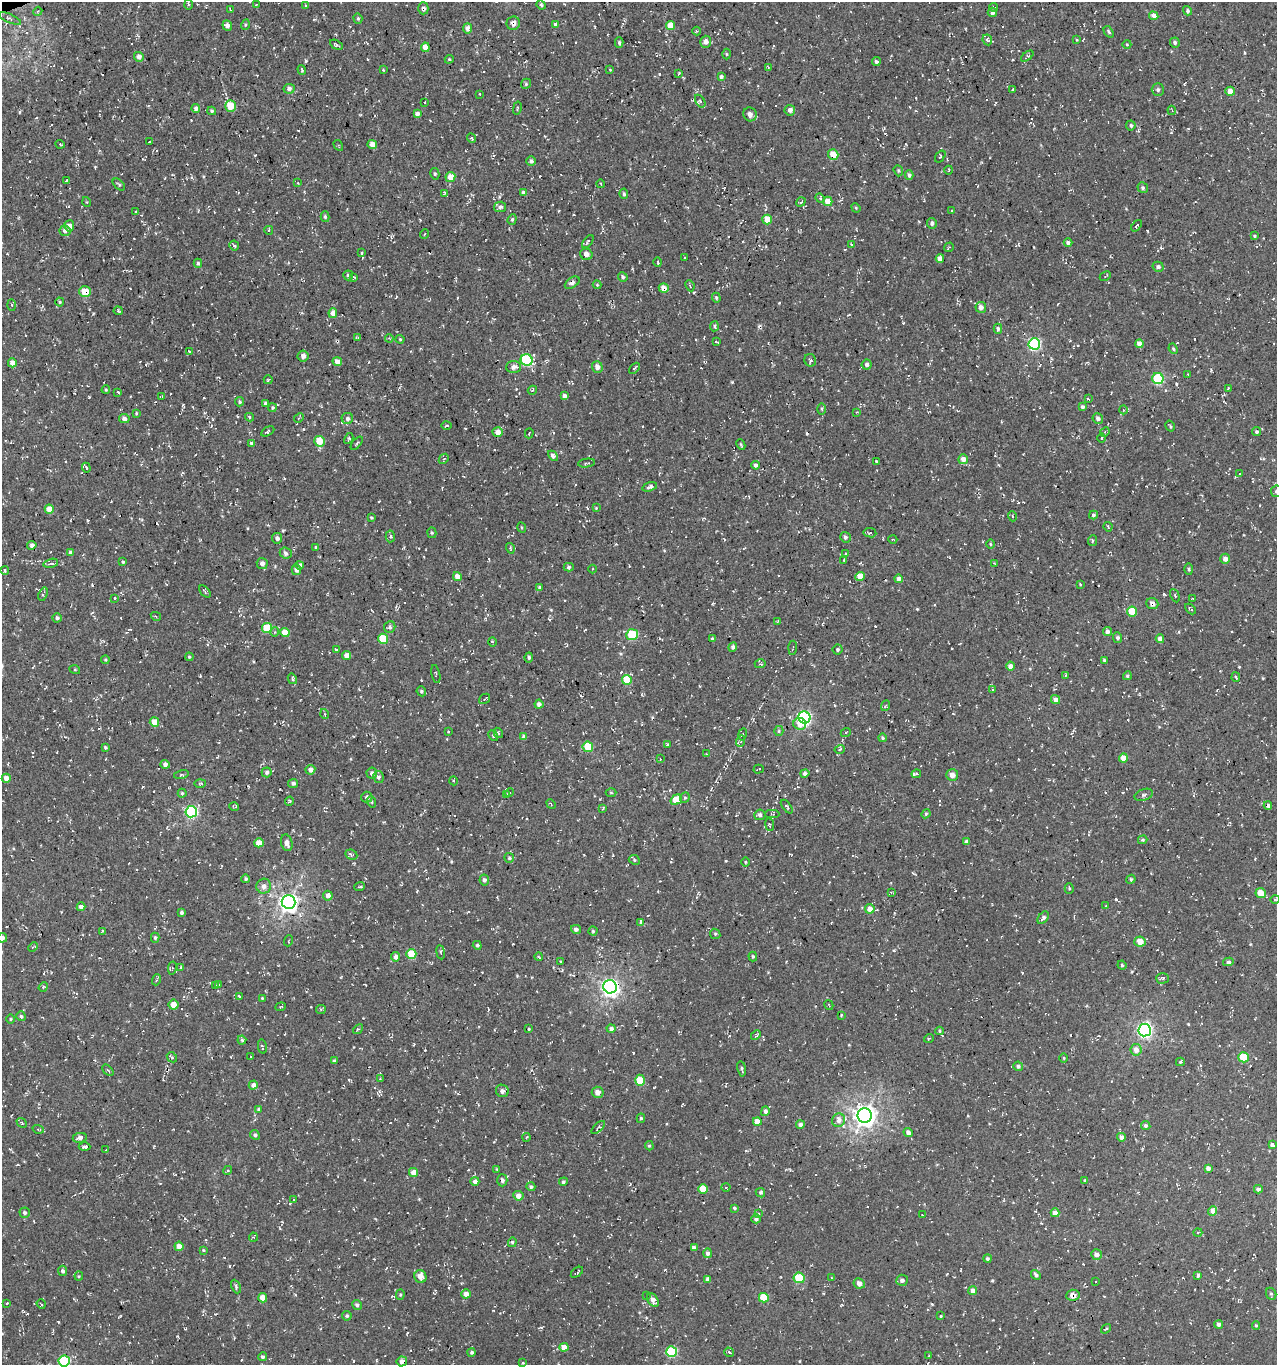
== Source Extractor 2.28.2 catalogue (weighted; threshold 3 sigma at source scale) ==
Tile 11 of 4 x 4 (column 3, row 3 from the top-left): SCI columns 2671-3945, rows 1364-2726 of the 5286 x 5452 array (HDU 1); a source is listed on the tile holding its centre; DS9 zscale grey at full resolution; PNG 1279 x 1367 px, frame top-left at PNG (2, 2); each listed source drawn as its Kron ellipse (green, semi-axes under 4 px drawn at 4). Shown black and unused: <1% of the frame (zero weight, under 3 of 4 exposures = <1% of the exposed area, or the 3 px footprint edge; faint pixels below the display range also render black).
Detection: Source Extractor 2.28.2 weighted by HDU 2 'WHT'; one run over the whole footprint, this tile lists its part. Background 0.00481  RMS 0.0052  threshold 0.0233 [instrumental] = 3 sigma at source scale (4.5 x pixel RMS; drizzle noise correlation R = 1.50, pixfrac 1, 0.0396/0.0396 arcsec/px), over >= 5 px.
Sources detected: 677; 52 cosmic-ray / hot-pixel residue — neither listed nor drawn; of the other 625, all 500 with FLUX_AUTO >= 0.441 (the completeness limit of this list) listed and drawn (125 fainter detections not listed), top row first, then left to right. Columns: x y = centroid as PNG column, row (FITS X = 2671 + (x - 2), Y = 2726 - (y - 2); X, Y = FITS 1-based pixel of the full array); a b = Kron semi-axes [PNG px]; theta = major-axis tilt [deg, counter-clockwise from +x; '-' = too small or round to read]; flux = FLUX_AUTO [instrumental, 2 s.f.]
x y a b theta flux
188 4 5 3 - 0.6
256 5 3 3 - 0.61
306 5 4 2 - 0.46
541 5 5 4 - 0.8
994 7 5 3 - 0.92
423 8 6 5 - 1.5
231 10 4 3 - 0.5
38 11 4 3 - 0.54
1188 11 5 4 - 0.9
992 12 5 4 - 2
1154 16 5 4 - 3.5
10 18 12 4 -24 1.2
358 18 5 4 - 0.68
513 23 7 6 - 2.3
556 24 4 3 - 1.2
227 25 5 4 - 2
245 25 5 3 - 0.55
670 25 4 4 - 5.4
467 28 5 4 - 2.7
697 31 4 4 - 0.57
1109 32 6 3 -55 0.98
987 40 5 4 - 1.3
1076 40 4 3 - 0.49
706 42 6 5 - 2.6
619 43 5 4 - 0.84
1175 43 5 5 - 1.2
1127 44 4 4 - 0.5
336 45 7 3 -29 0.91
425 47 5 4 - 4.2
727 54 5 3 - 0.5
1027 56 7 4 39 0.82
139 57 5 5 - 2.5
449 59 4 4 - 0.61
876 62 4 4 - 1
768 67 3 3 - 0.44
302 70 5 3 - 0.59
383 70 3 3 - 0.49
610 70 3 2 - 0.65
679 73 3 2 - 0.66
721 77 4 3 - 1
526 84 5 4 - 0.76
289 89 5 5 - 1.9
1012 89 3 2 - 0.79
1158 90 6 6 - 1.3
1230 91 4 4 - 4.3
480 94 3 2 - 0.55
700 101 7 4 -58 1.1
424 102 3 2 - 0.54
230 106 5 5 - 9.6
196 108 4 4 - 1.4
517 108 6 3 78 0.46
790 110 5 5 - 1.7
1172 110 5 4 - 0.84
212 111 4 3 - 0.68
417 114 4 4 - 2.1
750 114 7 6 - 2.7
1131 125 5 4 - 1
472 138 5 4 - 0.65
149 142 2 2 - 0.45
60 144 5 3 - 0.54
372 144 5 4 - 3.4
338 145 6 3 -59 0.53
833 155 5 5 - 8.9
940 156 6 4 54 0.75
531 161 5 4 - 1.5
949 170 4 3 - 0.46
898 171 6 4 -71 0.66
435 174 6 4 -78 0.8
909 175 4 4 - 1.4
450 177 5 5 - 6.3
67 180 4 2 - 0.71
298 183 4 3 - 0.52
119 184 7 4 -44 0.84
601 184 4 3 - 0.47
1143 188 5 5 - 1.1
444 193 4 3 - 0.52
524 193 4 4 - 2
624 194 5 4 - 0.88
820 198 5 4 - 0.73
828 201 4 4 - 6.8
87 202 5 3 - 0.44
801 202 5 3 - 0.8
500 207 6 5 - 1.4
856 208 5 4 - 0.56
951 211 4 3 - 0.61
136 212 3 2 - 0.54
325 217 5 4 - 0.85
512 219 5 4 - 0.78
767 220 5 4 - 8.2
932 223 5 5 - 1.5
69 226 5 5 - 3.3
1137 226 6 3 54 0.69
269 230 4 3 - 0.54
65 231 5 5 - 2.1
424 234 5 3 - 0.47
1254 236 4 3 - 0.64
588 242 8 3 51 0.76
1068 242 4 4 - 1.6
851 244 3 3 - 0.44
234 245 5 4 - 1
949 247 5 3 - 0.46
362 253 3 2 - 0.58
586 254 6 5 - 2.9
684 258 2 2 - 0.46
940 258 4 4 - 3.8
658 262 5 2 - 0.62
198 263 4 4 - 0.85
1158 267 5 5 - 1.7
348 275 5 4 - 1
1105 276 6 3 26 0.47
354 277 4 3 - 0.61
623 277 5 4 - 1
572 283 8 5 34 1.7
597 285 4 4 - 0.49
690 286 6 3 -65 0.6
664 288 5 5 - 4.7
85 292 6 5 - 8.4
716 298 5 4 - 0.68
60 302 4 4 - 0.64
12 305 5 4 - 0.69
981 307 5 5 - 2.8
118 311 5 3 - 0.67
333 313 5 4 - 3.8
714 326 5 3 - 0.83
998 329 5 4 - 1.3
357 337 4 3 - 0.47
389 338 4 3 - 0.48
400 339 4 4 - 0.56
716 342 4 2 - 0.74
1034 344 5 5 - 69
1139 344 4 4 - 3.1
1173 349 5 4 - 0.69
189 351 3 2 - 0.49
303 356 5 5 - 2.2
527 360 6 5 - 43
810 360 6 6 - 0.98
337 361 5 4 - 3.5
12 363 4 4 - 3.4
867 365 5 5 - 1.5
513 367 7 6 - 2.5
597 367 6 5 - 3
634 368 6 3 45 0.74
1188 374 3 2 - 0.51
1158 379 5 5 - 38
268 380 4 3 - 0.62
1228 388 4 3 - 0.45
106 390 4 3 - 0.59
532 390 5 4 - 0.52
118 392 4 3 - 0.53
564 396 4 3 - 1.6
162 397 4 3 - 0.67
1088 399 3 2 - 0.5
240 402 4 4 - 0.72
265 403 4 4 - 1.3
1082 407 4 4 - 1.2
272 408 4 4 - 0.8
822 409 5 3 - 0.59
1123 410 4 3 - 0.45
857 412 3 3 - 0.51
136 413 4 3 - 0.46
250 417 4 3 - 0.73
299 418 5 4 - 0.67
347 418 5 5 - 1.4
1098 418 5 5 - 1.5
124 419 5 4 - 1.4
447 426 5 2 - 0.62
1170 426 6 3 -58 0.7
268 431 7 3 28 0.82
498 432 5 5 - 4
1105 432 5 4 - 0.72
1257 432 4 4 - 0.92
529 433 5 2 - 0.45
349 438 6 3 61 0.58
1101 438 4 3 - 0.56
319 441 5 5 - 11
252 443 4 3 - 1.4
357 443 8 3 50 0.63
741 445 5 3 - 0.54
553 456 6 4 -44 1.6
444 459 6 4 43 0.73
963 459 5 5 - 3.4
876 461 3 3 - 0.9
587 463 9 4 7 0.85
755 465 4 4 - 1.5
86 468 5 4 - 0.81
1239 474 3 3 - 1.6
650 487 8 4 16 1.8
1276 491 5 5 - 1.2
596 508 4 3 - 0.44
49 509 4 4 - 6
1094 515 4 4 - 1.2
1012 516 5 3 - 0.48
371 518 4 3 - 0.58
522 527 5 2 - 0.48
1108 527 5 3 - 0.46
432 533 5 4 - 0.68
870 533 6 4 -8 0.8
390 536 6 4 86 1
845 537 5 5 - 1.2
277 538 5 5 - 1.7
893 539 4 3 - 0.45
1092 541 5 3 - 0.71
990 544 5 3 - 0.51
32 545 4 4 - 1.8
316 548 4 4 - 0.78
510 548 5 3 - 0.49
70 552 4 4 - 0.76
286 553 6 5 - 1.2
845 553 3 2 - 0.68
1225 559 5 5 - 2.4
844 560 3 3 - 0.47
123 562 4 4 - 0.6
51 563 7 4 13 1.3
262 563 5 5 - 2.4
995 563 3 2 - 0.54
300 565 4 4 - 1.6
569 567 5 4 - 1.1
593 569 4 3 - 0.45
1189 569 5 3 - 0.62
296 570 5 5 - 2.4
5 571 4 3 - 0.88
457 576 4 4 - 3.7
860 576 5 4 - 7.1
898 579 4 4 - 2
1080 584 4 2 - 0.5
540 588 4 4 - 0.93
205 592 7 4 -48 0.83
43 594 7 4 70 0.97
1175 596 7 4 -65 0.7
115 598 3 3 - 1.7
1193 599 3 2 - 0.51
1152 603 6 5 - 2
1190 609 6 3 -42 0.75
1132 611 5 5 - 13
156 616 5 4 - 0.75
57 618 4 4 - 1
777 622 4 2 - 0.5
390 627 6 5 - 1.1
267 628 5 5 - 15
275 632 4 4 - 0.67
1107 632 4 4 - 1.7
285 633 4 4 - 7.7
632 635 6 5 - 23
1118 638 5 4 - 1.3
383 639 5 5 - 16
712 639 4 3 - 0.8
1160 639 4 4 - 2.5
492 642 5 3 - 0.78
733 647 5 4 - 1.4
793 648 7 2 86 0.67
838 649 5 5 - 0.92
336 650 4 2 - 0.94
347 656 4 4 - 3.6
189 657 4 4 - 0.58
529 657 5 4 - 0.86
105 660 4 4 - 0.51
1104 660 4 4 - 0.62
760 664 6 3 1 0.51
1011 666 4 4 - 2.5
75 670 5 3 - 0.48
436 674 9 2 -78 0.48
1065 675 4 2 - 0.58
1127 676 4 4 - 0.89
1236 677 4 3 - 0.65
292 679 5 4 - 0.83
627 680 5 5 - 13
993 690 4 3 - 0.51
421 691 5 4 - 0.89
484 699 6 4 37 0.73
1055 700 5 4 - 2.3
539 704 4 4 - 1.8
885 706 5 3 - 0.5
325 714 5 3 - 0.44
804 718 6 6 - 90
154 722 5 4 - 6.5
800 724 6 6 - 5.9
448 731 3 2 - 0.53
779 731 5 4 - 0.7
846 732 5 4 - 0.76
498 733 5 4 - 0.66
742 734 6 3 79 0.58
493 735 6 4 -60 1
524 737 4 4 - 1.9
883 738 4 3 - 0.8
741 741 6 3 70 0.82
667 745 3 3 - 2.4
105 747 4 3 - 0.7
588 747 5 5 - 14
840 749 5 3 - 0.59
706 754 4 3 - 0.53
1123 758 4 4 - 6
660 759 4 3 - 0.47
165 764 4 4 - 1.8
759 769 5 2 - 0.58
310 770 5 5 - 2.8
267 772 5 5 - 1.1
372 773 5 5 - 1.9
805 773 4 4 - 1.6
916 774 5 3 - 7.5
181 775 7 4 12 0.78
952 775 6 6 - 2.9
378 777 6 5 - 1.5
6 778 4 4 - 3.2
454 781 4 3 - 0.53
200 783 6 4 2 0.67
293 783 5 4 - 1.3
182 793 4 4 - 0.66
509 793 4 3 - 0.46
611 793 5 3 - 0.48
506 794 4 3 - 0.53
1144 795 10 5 18 1.5
367 797 5 5 - 1.9
685 798 5 4 - 0.79
676 800 6 5 - 11
289 801 4 3 - 0.76
372 802 5 3 - 0.61
551 804 5 3 - 0.55
234 806 5 2 - 0.66
1268 806 4 4 - 1.1
787 807 8 3 -52 0.69
603 809 4 3 - 0.65
191 812 6 5 - 66
772 814 7 4 -1 0.72
926 814 5 4 - 0.6
760 815 5 5 - 1.4
770 825 6 4 -81 0.82
1143 840 5 4 - 0.72
966 842 4 4 - 2.2
259 843 5 4 - 6.3
287 843 8 5 -74 2.7
351 855 6 4 -26 0.89
509 858 5 5 - 0.8
634 860 6 4 -24 0.72
745 862 5 3 - 0.55
246 879 4 3 - 0.7
1131 879 5 3 - 0.71
484 880 5 5 - 1.3
264 886 7 7 - 2.4
359 886 5 3 - 0.81
1069 888 5 4 - 0.69
891 892 4 3 - 0.59
1261 893 5 5 - 7
328 896 5 4 - 2.5
1275 899 5 3 - 0.55
289 902 7 7 - 260
1105 906 4 2 - 0.45
81 907 4 4 - 2.3
870 909 5 4 - 4.3
181 913 4 4 - 0.99
1043 918 7 4 53 1.4
640 922 3 3 - 3.4
576 929 5 4 - 1.1
102 931 4 2 - 0.51
593 931 4 4 - 0.69
715 934 5 5 - 0.73
2 938 5 4 - 1.9
155 938 5 4 - 0.84
288 941 5 3 - 0.46
1140 941 5 5 - 5.4
477 945 4 3 - 0.85
33 947 5 3 - 0.45
441 952 7 3 -81 0.67
411 954 5 5 - 16
753 956 5 4 - 0.78
396 957 4 4 - 2.3
539 957 4 2 - 0.49
561 961 3 2 - 0.47
1228 962 5 4 - 1.4
1122 965 4 4 - 0.71
181 967 3 3 - 0.51
172 968 6 3 80 0.51
1162 978 6 5 - 1.1
156 980 5 3 - 0.57
219 985 3 2 - 0.52
216 986 3 2 - 0.46
43 987 5 4 - 0.72
610 987 7 6 - 190
239 996 4 2 - 0.45
262 998 4 3 - 0.45
174 1005 5 5 - 3.9
829 1005 5 3 - 0.5
281 1007 5 3 - 0.47
321 1009 5 4 - 0.61
841 1015 3 2 - 0.53
21 1016 5 4 - 0.9
11 1019 4 3 - 0.49
358 1029 6 3 41 0.67
529 1029 3 2 - 0.45
611 1029 4 4 - 1.6
1145 1030 6 6 - 130
939 1031 4 4 - 0.67
756 1035 6 3 46 0.59
929 1038 5 3 - 0.48
242 1040 4 4 - 0.83
262 1047 7 3 -78 0.71
1136 1050 6 5 - 3.6
250 1056 3 2 - 0.61
172 1057 5 4 - 0.92
1243 1057 5 5 - 13
1064 1058 5 3 - 0.48
334 1061 4 3 - 0.95
1180 1062 4 3 - 0.68
1018 1066 5 4 - 1.2
742 1069 8 4 -81 0.92
108 1070 7 2 -44 0.58
380 1079 3 3 - 0.55
640 1080 5 5 - 12
253 1085 5 4 - 2.6
502 1091 6 6 - 1.8
598 1092 6 5 - 3.1
259 1109 4 3 - 1
765 1111 5 4 - 1.6
865 1116 7 7 - 370
641 1118 5 4 - 0.83
839 1120 7 6 - 3.1
757 1121 4 4 - 4.8
22 1123 5 3 - 0.62
800 1124 4 3 - 1.7
1146 1126 5 4 - 1.1
598 1127 8 3 44 0.89
38 1129 6 4 -18 0.74
908 1132 4 4 - 2.4
255 1135 5 4 - 1
527 1137 4 3 - 0.45
1121 1137 4 4 - 2.2
80 1138 7 5 8 2.1
1272 1145 4 4 - 1.9
649 1146 5 4 - 0.77
84 1147 6 4 -2 1.3
106 1150 3 2 - 0.46
1208 1168 4 4 - 2.1
497 1169 4 4 - 0.49
228 1170 5 3 - 0.69
413 1172 4 4 - 4.4
502 1180 6 5 - 1.6
1085 1180 4 3 - 0.45
475 1181 4 4 - 2.7
563 1182 4 4 - 0.91
531 1187 4 4 - 1.2
726 1187 4 3 - 0.46
703 1189 5 4 - 9.4
1258 1189 4 4 - 1.7
760 1193 5 4 - 0.91
518 1196 5 4 - 3.5
294 1199 4 2 - 0.49
734 1208 4 3 - 0.77
1213 1211 4 4 - 4.7
25 1213 5 5 - 1.2
1055 1213 4 4 - 4
759 1214 3 3 - 0.47
922 1215 2 2 - 0.45
756 1219 4 4 - 1.5
1198 1233 4 3 - 0.49
253 1237 4 4 - 0.59
512 1242 5 4 - 0.8
179 1246 4 4 - 3.5
694 1248 4 4 - 2
203 1250 4 3 - 0.49
707 1253 5 4 - 1.6
1096 1254 5 5 - 2.4
987 1259 4 4 - 0.83
63 1271 5 4 - 1.2
577 1272 7 2 36 0.6
1036 1275 5 3 - 1.2
1198 1275 3 3 - 1.3
79 1276 4 4 - 0.54
420 1277 6 6 - 4.6
799 1278 5 5 - 18
832 1278 3 3 - 0.55
708 1279 4 4 - 2.2
902 1280 6 5 - 1.5
1096 1281 3 3 - 0.61
859 1283 6 5 - 2.3
236 1287 7 4 -66 0.93
973 1291 4 4 - 2.9
466 1294 5 4 - 3.5
1271 1294 6 5 - 0.88
400 1295 5 4 - 0.71
646 1295 3 3 - 0.68
1073 1295 7 5 6 3.2
263 1298 4 4 - 6.3
764 1298 5 4 - 17
653 1300 7 5 -56 3
7 1303 2 2 - 0.48
41 1304 5 2 - 0.46
357 1305 5 5 - 1.5
347 1316 5 4 - 0.99
941 1316 3 3 - 0.54
1219 1324 4 4 - 1.7
1256 1326 4 3 - 0.68
1106 1329 5 3 - 0.52
564 1347 4 4 - 4.2
472 1352 4 4 - 0.68
671 1352 5 5 - 40
729 1352 5 3 - 0.58
929 1356 4 3 - 0.47
262 1357 4 4 - 1
64 1361 5 5 - 38
402 1361 5 5 - 2.4
523 1363 3 3 - 0.47
Overlapping masked pixels (flux is a lower limit): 11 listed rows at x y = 423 8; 513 23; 833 155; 664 288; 85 292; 1152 603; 1268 806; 610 987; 703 1189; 1073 1295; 402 1361
Isophote crosses this tile's border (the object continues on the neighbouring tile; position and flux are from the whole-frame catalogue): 3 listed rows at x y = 1276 491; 2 938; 64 1361
Unlisted compact peaks at least as high as the median listed source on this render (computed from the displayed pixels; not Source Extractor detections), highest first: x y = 1116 899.